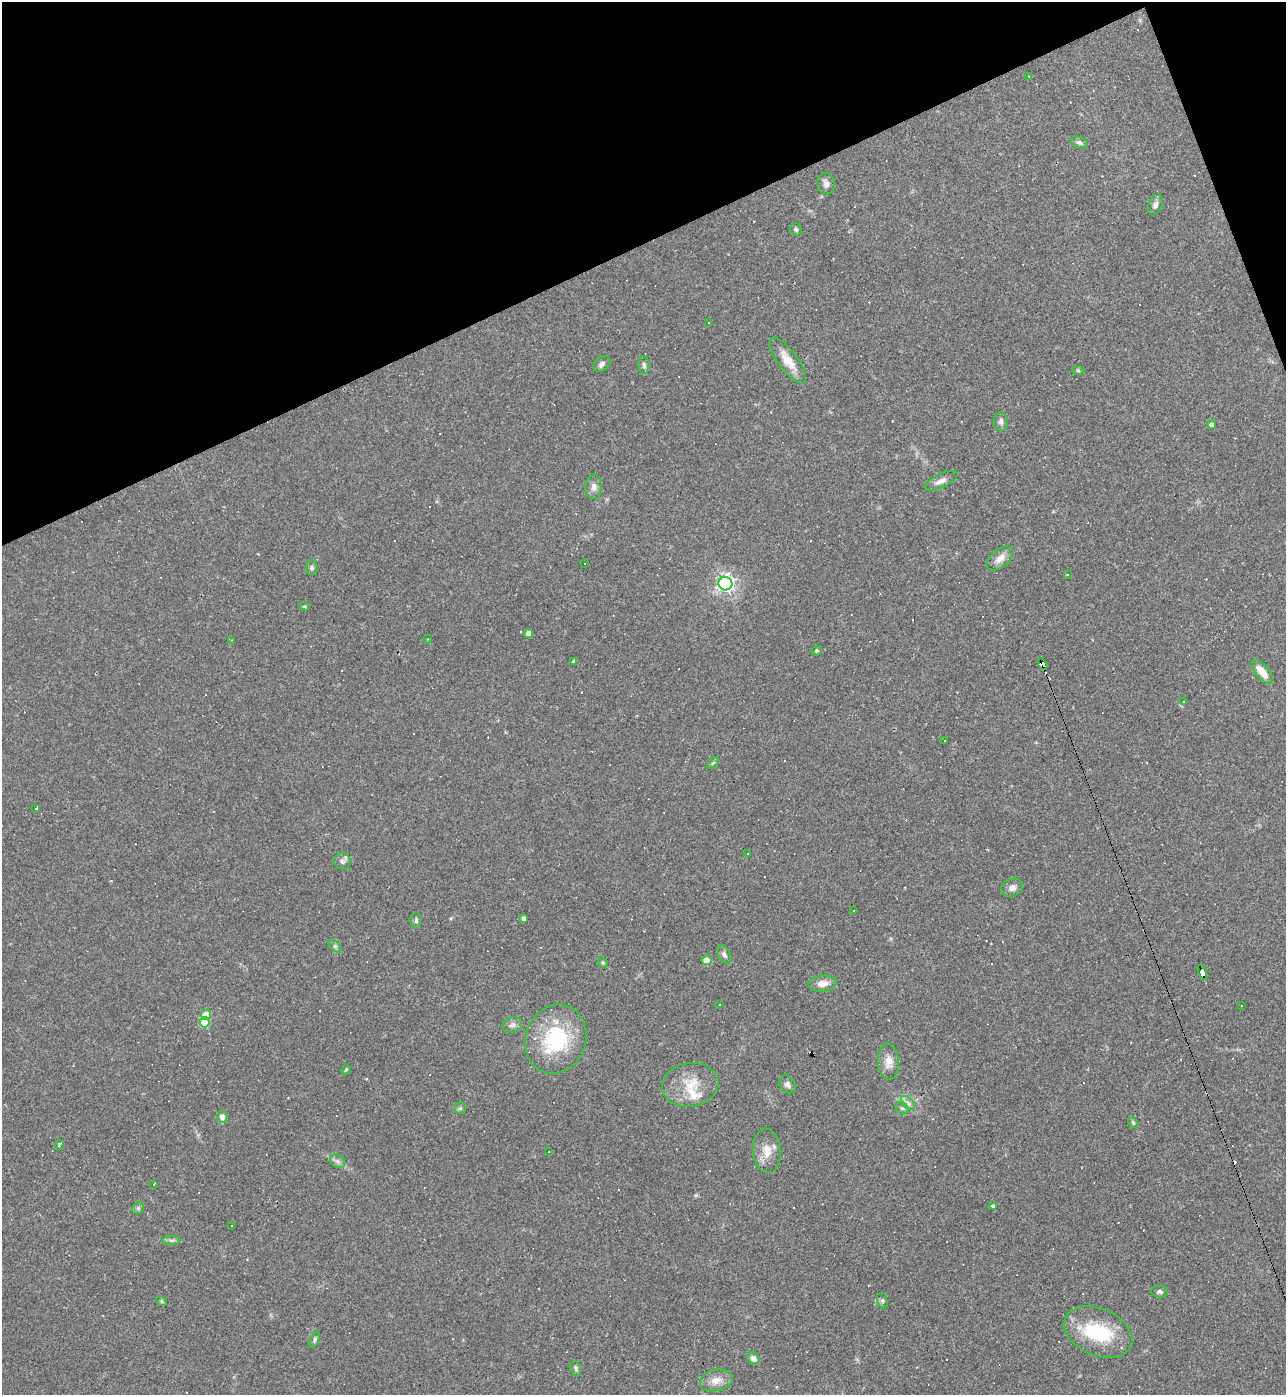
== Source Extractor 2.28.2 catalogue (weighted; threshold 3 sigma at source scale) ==
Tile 3 of 4 x 4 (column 3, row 1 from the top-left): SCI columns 2716-3999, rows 4181-5573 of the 5561 x 5573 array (HDU 1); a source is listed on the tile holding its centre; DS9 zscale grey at full resolution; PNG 1288 x 1397 px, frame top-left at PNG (2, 2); each listed source drawn as its Kron ellipse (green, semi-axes under 4 px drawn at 4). Shown black and unused: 19% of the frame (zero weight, under 2 of 3 exposures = <1% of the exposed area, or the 3 px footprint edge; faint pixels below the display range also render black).
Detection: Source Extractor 2.28.2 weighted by HDU 2 'WHT'; one run over the whole footprint, this tile lists its part. Background 0.0322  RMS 0.0048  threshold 0.0218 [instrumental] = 3 sigma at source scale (4.5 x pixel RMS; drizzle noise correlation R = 1.50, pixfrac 1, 0.05/0.05 arcsec/px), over >= 5 px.
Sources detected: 133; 1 inside a brighter object's white glare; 55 cosmic-ray / hot-pixel residue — neither listed nor drawn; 2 inside a brighter listed object's ellipse — not listed separately; the other 75 listed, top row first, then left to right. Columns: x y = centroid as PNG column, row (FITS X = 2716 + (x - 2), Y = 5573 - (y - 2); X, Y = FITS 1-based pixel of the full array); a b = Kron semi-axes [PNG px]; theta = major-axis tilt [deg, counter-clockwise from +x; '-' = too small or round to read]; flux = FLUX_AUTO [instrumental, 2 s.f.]
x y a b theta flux
1029 76 3 3 - 0.31
1079 142 9 5 -24 1.6
826 184 11 9 -78 2.2
1155 205 11 6 67 2.1
796 229 6 5 - 0.93
709 322 3 2 - 0.4
788 360 27 9 -53 7.7
602 364 10 6 37 1.9
644 365 9 5 -86 1.4
1078 370 6 4 -2 0.65
1001 422 9 7 -85 1.9
1212 425 4 4 - 2.3
941 481 18 7 25 3.1
594 487 12 8 88 2.7
1000 558 15 9 40 3.9
585 563 2 2 - 0.38
312 567 7 5 90 1
1067 575 3 3 - 0.84
725 584 7 6 - 200
305 606 5 3 - 0.56
529 634 4 4 - 3.6
428 639 4 3 - 0.32
231 640 3 2 - 0.31
817 650 5 4 - 0.66
574 661 4 3 - 3.9
1042 664 6 4 -62 130
1262 672 15 6 -51 6.3
1183 702 4 3 - 0.56
945 741 3 2 - 0.46
713 763 7 4 44 0.78
36 808 3 3 - 14
747 854 3 3 - 0.62
342 861 8 8 - 1.7
1012 888 11 8 23 2.6
854 910 3 3 - 6.6
524 918 4 3 - 1.9
416 920 8 5 88 1.1
335 946 7 4 -45 1.1
724 954 10 6 -64 1.6
707 960 5 4 - 7.5
603 962 5 4 - 0.68
1202 972 8 3 -70 61
822 984 14 8 6 4.2
719 1004 3 2 - 0.36
1241 1006 2 2 - 0.42
206 1015 5 5 - 13
205 1022 5 5 - 17
512 1025 10 7 16 1.9
556 1039 35 30 69 40
888 1062 18 10 -86 4.8
346 1070 5 4 - 0.58
787 1084 9 7 -58 1.8
690 1085 28 22 9 14
908 1103 8 5 -45 1.6
460 1108 6 6 - 0.85
902 1108 7 5 -42 1
222 1117 6 5 - 2.9
1133 1123 6 4 -63 0.72
59 1145 5 3 - 1.3
549 1151 2 2 - 0.36
767 1151 22 14 -85 7
337 1161 8 6 -35 1.6
154 1184 3 2 - 0.4
993 1206 4 4 - 1.1
138 1208 6 5 - 0.9
232 1225 2 2 - 0.37
171 1240 9 4 -1 1.2
1159 1292 8 6 -5 1.5
161 1301 5 4 - 0.71
882 1301 8 5 -71 0.94
1098 1332 36 23 -23 31
315 1339 8 4 68 0.87
753 1358 7 5 -47 2.7
576 1368 8 5 -73 0.89
716 1380 16 10 13 5
Overlapping masked pixels (flux is a lower limit): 2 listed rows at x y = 1042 664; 1202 972